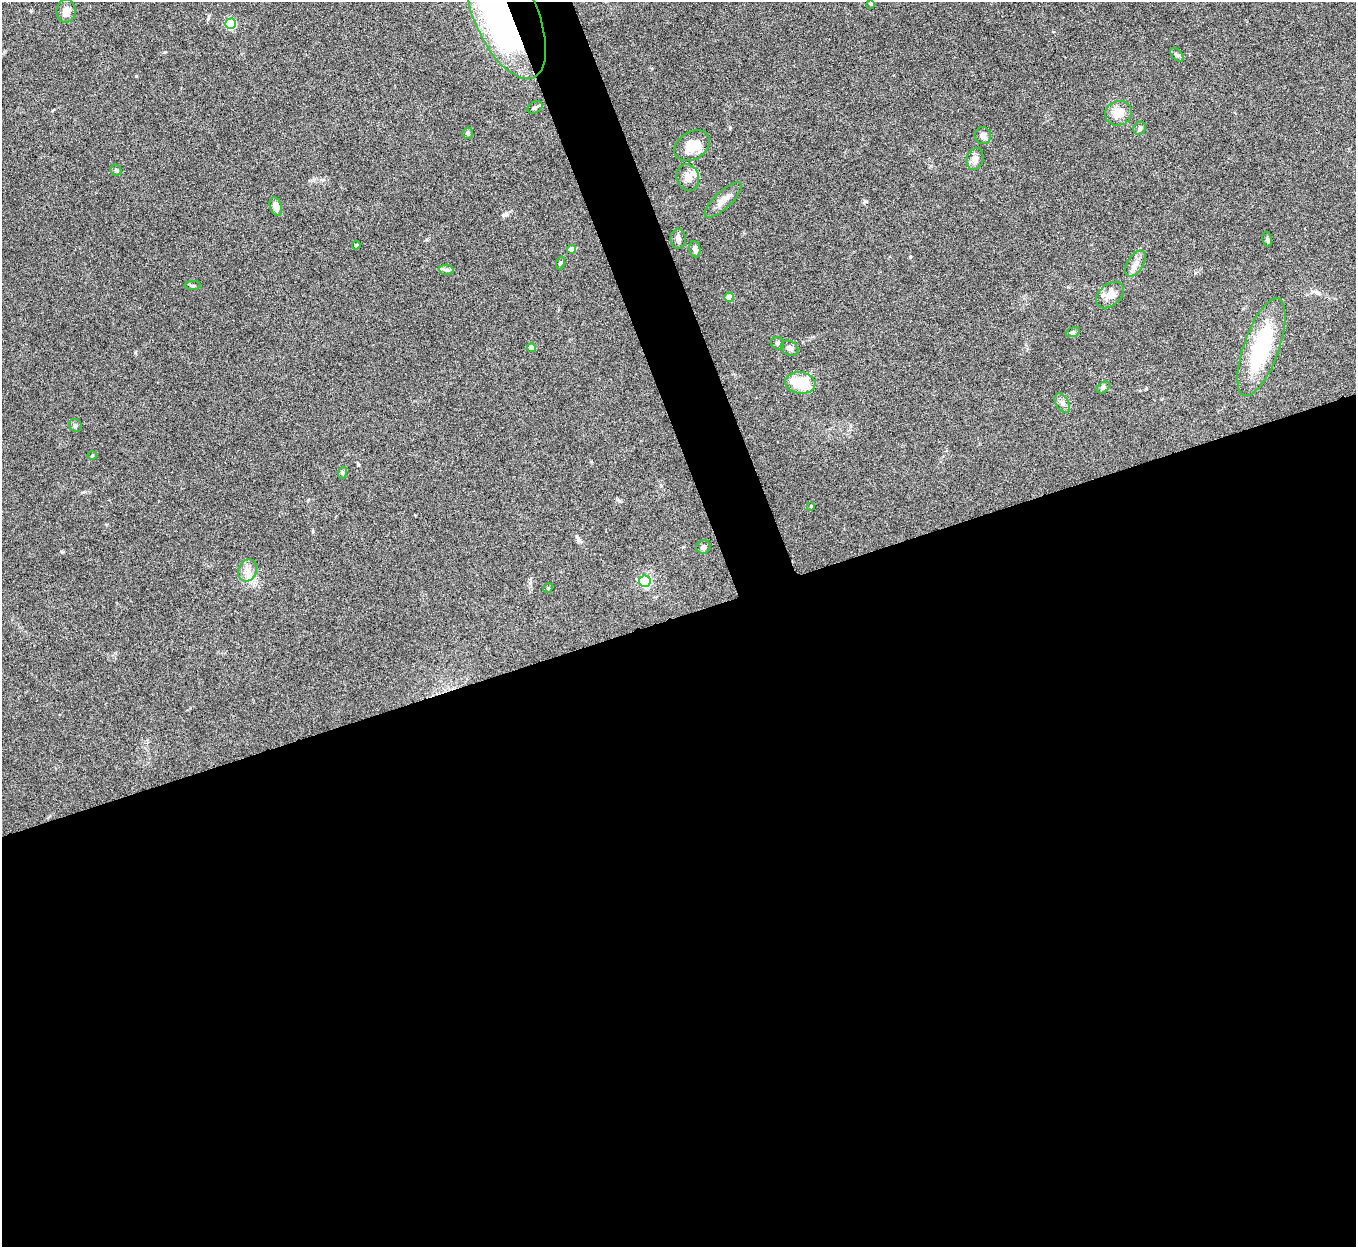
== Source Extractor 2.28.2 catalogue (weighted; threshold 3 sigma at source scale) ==
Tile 15 of 4 x 4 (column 3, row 4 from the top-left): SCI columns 2710-4063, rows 151-1395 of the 5422 x 5406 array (HDU 1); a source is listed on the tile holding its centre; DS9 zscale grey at full resolution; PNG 1358 x 1249 px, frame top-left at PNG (2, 2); each listed source drawn as its Kron ellipse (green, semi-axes under 4 px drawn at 4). Shown black and unused: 53% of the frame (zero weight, under 5 of 10 exposures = <1% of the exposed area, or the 3 px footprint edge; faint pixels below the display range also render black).
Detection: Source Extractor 2.28.2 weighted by HDU 2 'WHT'; one run over the whole footprint, this tile lists its part. Background 0.145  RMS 0.0057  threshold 0.0234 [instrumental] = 3 sigma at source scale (4.09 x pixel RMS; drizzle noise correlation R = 1.36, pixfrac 0.8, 0.05/0.05 arcsec/px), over >= 5 px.
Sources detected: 46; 2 inside a brighter object's white glare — neither listed nor drawn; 1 inside a brighter listed object's ellipse — not listed separately; the other 43 listed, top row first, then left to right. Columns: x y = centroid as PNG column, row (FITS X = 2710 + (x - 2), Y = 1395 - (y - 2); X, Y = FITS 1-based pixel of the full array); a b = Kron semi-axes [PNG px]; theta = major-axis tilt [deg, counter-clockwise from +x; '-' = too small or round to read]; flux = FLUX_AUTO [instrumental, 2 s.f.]
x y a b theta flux
871 4 4 3 - 0.85
66 11 11 9 81 4.2
506 14 69 31 -66 300
231 24 5 5 - 39
1177 55 8 5 -48 1.1
535 107 8 5 28 1.1
1118 113 14 12 23 6.7
1140 128 7 6 - 1.3
468 133 5 5 - 0.98
983 136 8 8 - 2.5
692 146 19 13 32 11
975 159 11 8 75 2.8
116 170 6 5 - 0.73
688 177 13 11 -73 4.2
723 200 24 8 43 5
276 207 9 5 -73 4.5
678 239 10 7 -85 2
1267 239 7 5 -78 0.99
356 245 4 3 - 0.97
572 249 4 4 - 4.7
695 249 8 5 -79 1.9
560 263 6 4 71 0.65
1135 263 15 8 58 3.6
447 270 7 5 -10 1.2
192 286 8 4 -1 0.74
1110 295 16 10 42 5.8
729 297 4 4 - 7.1
1073 332 7 4 18 0.85
778 343 7 6 - 1.3
1261 347 51 17 70 48
531 348 4 4 - 4
789 348 9 7 -31 1.9
800 383 15 11 -6 18
1103 387 7 5 38 0.94
1062 403 11 6 -61 2.1
75 425 7 6 - 1.1
92 456 5 3 - 0.44
342 473 6 4 72 0.67
811 506 3 3 - 0.52
703 547 7 6 - 1.5
247 570 11 9 67 3.8
645 581 6 5 - 78
548 588 5 4 - 0.57
Overlapping masked pixels (flux is a lower limit): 1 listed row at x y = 506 14
Isophote crosses this tile's border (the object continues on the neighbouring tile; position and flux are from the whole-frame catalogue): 1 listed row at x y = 506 14
Unlisted compact peaks at least as high as the median listed source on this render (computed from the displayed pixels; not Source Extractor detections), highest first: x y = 136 76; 910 257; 506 213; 579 540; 62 552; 358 465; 865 201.